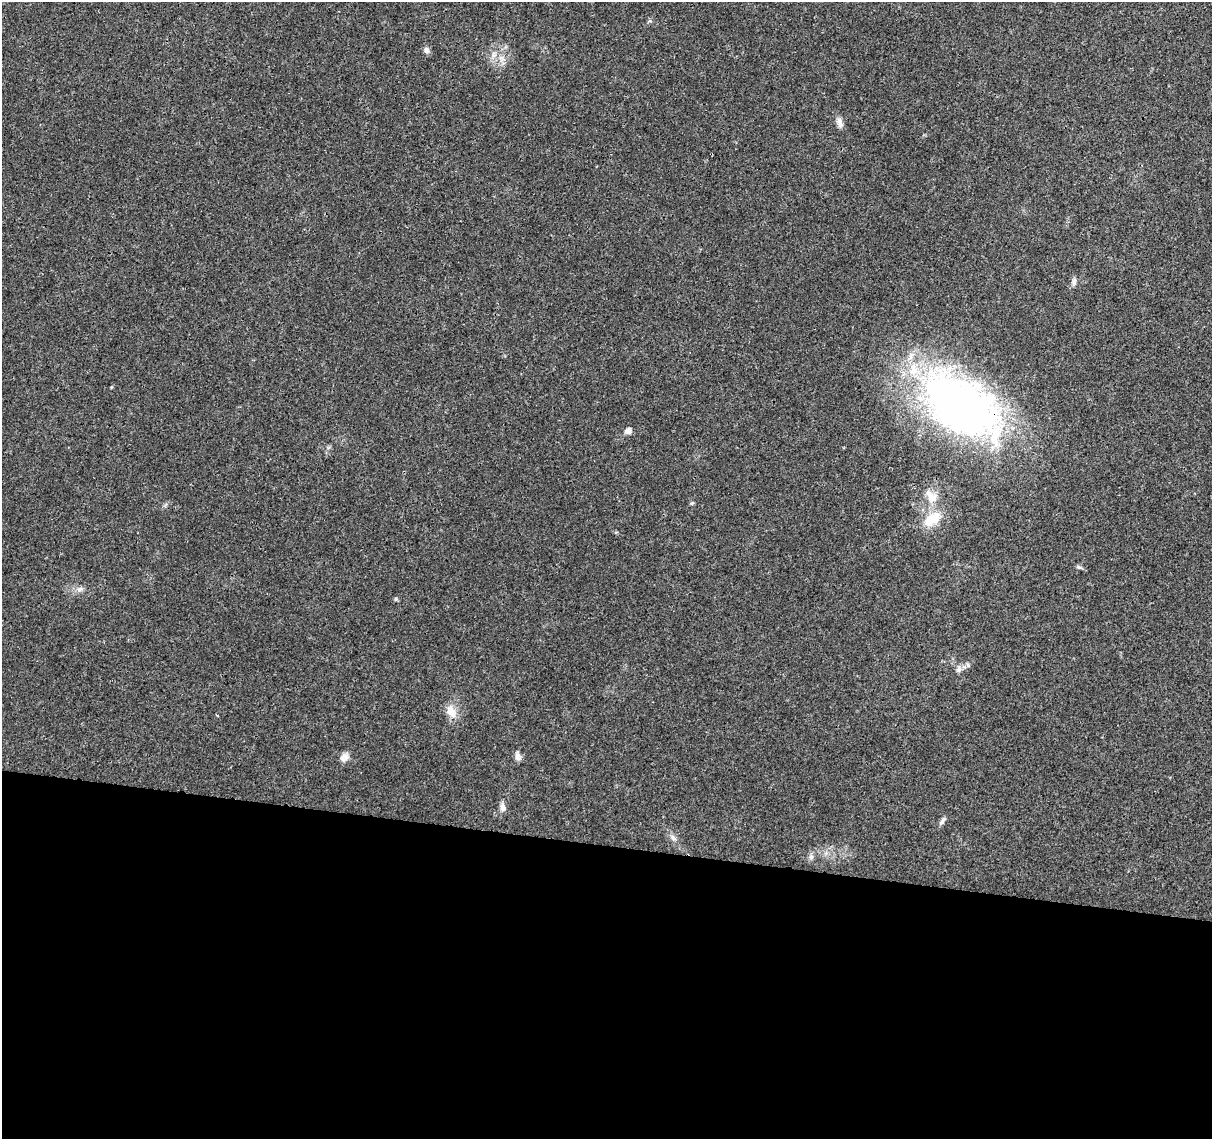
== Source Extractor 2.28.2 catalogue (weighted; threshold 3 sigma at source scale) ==
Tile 14 of 4 x 4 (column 2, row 4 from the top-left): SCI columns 1216-2425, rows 226-1362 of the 4856 x 5063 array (HDU 1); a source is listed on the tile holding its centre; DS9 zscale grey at full resolution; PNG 1214 x 1141 px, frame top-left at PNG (2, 2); no overlay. Shown black and unused: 26% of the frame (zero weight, under 3 of 4 exposures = <1% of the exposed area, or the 3 px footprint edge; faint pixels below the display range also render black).
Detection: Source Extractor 2.28.2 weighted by HDU 2 'WHT'; one run over the whole footprint, this tile lists its part. Background 0.0252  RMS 0.0024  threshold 0.011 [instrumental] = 3 sigma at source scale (4.5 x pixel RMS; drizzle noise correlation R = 1.50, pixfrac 1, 0.0396/0.0396 arcsec/px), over >= 5 px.
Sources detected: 19; all 19 listed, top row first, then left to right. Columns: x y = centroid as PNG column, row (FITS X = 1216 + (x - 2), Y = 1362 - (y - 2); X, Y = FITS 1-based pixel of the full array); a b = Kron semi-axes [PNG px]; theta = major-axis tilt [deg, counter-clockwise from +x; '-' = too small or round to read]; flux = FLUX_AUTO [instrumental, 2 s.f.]
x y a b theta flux
427 50 8 6 -58 0.89
501 58 11 4 -33 0.97
840 123 15 7 -71 1.3
1074 282 11 5 81 0.78
961 406 97 56 -35 120
628 431 9 8 - 1
932 497 21 15 -40 4
692 503 6 4 43 0.31
932 519 26 15 39 6.1
1079 567 8 5 -24 0.44
79 589 9 6 16 0.94
959 669 9 8 - 1
451 711 19 12 -65 3
518 756 14 6 -80 1
344 757 13 9 36 1.4
503 807 10 7 -80 1.3
942 821 14 5 54 0.81
673 838 10 6 -52 0.86
811 857 7 7 - 0.66
Overlapping masked pixels (flux is a lower limit): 1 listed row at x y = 961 406